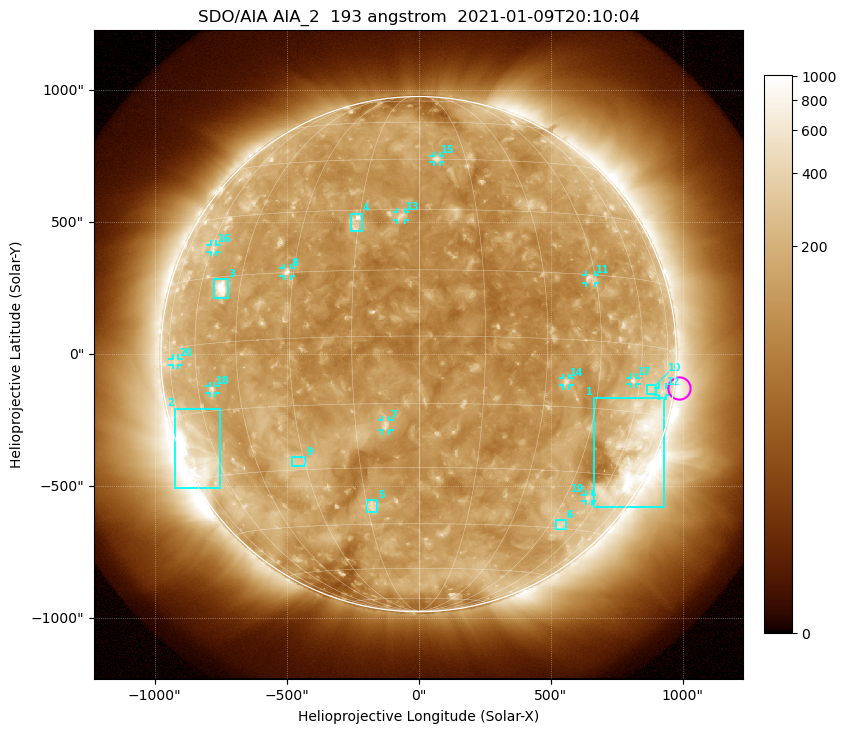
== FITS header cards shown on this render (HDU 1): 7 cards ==
TELESCOP= 'SDO/AIA'
INSTRUME= 'AIA_2'
WAVELNTH=                  193
WAVEUNIT= 'angstrom'
DATE-OBS= '2021-01-09T20:10:04.84'
CTYPE1  = 'HPLN-TAN'
CTYPE2  = 'HPLT-TAN'

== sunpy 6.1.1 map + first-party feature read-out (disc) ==
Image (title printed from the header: SDO/AIA AIA_2  193 angstrom  2021-01-09T20:10:04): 1024 x 1024 px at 2.4 arcsec/px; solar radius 976 arcsec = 407 px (full disc in frame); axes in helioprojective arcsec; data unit not stated in the header (colour bar unlabelled)
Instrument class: DISC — disc imager (sunpy class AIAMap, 193 A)
Bright regions (active regions / flare kernels): reference = the median radial profile (limb darkening/brightening removed); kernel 9 px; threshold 5 sigma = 187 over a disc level ~129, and >= 1.15x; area >= 12 px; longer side >= 10 px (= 24 arcsec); searched inside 0.97 R_sun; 20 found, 20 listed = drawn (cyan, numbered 1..; 12 of them under ~33 arcsec drawn as corner ticks so the feature stays visible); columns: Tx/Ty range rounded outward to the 5 arcsec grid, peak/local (2 s.f.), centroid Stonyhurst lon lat
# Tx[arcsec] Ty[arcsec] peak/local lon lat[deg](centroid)
1 665..930 -580..-165 4.9 +65 -23
2 -925..-750 -510..-205 7.2 -68 -24
3 -775..-720 210..285 8.1 -51 +12
4 -260..-215 465..535 4.5 -16 +27
5 -195..-155 -600..-555 3.7 -13 -40
6 520..560 -665..-625 2.9 +50 -44
7 -140..-110 -290..-250 4.4 -8 -20
8 -510..-485 295..330 5 -32 +15
9 -480..-430 -425..-390 2.6 -32 -28
10 865..900 -150..-115 2.2 +66 -9
11 635..670 270..300 3.7 +43 +14
12 910..935 -155..-125 2.2 +73 -10
13 -85..-50 505..540 3.6 -4 +28
14 545..570 -120..-90 3.7 +35 -9
15 55..85 730..750 3.6 +6 +45
16 -790..-765 385..415 2.6 -59 +22
17 805..825 -115..-85 3.1 +57 -8
18 -795..-770 -150..-120 3.2 -54 -10
19 630..655 -560..-530 2.6 +55 -36
20 -930..-910 -40..-15 2.1 -71 -3
Off-limb structures (1.02-1.3 R_sun): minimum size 162 px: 2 found; the strongest spans PA ~215..325 deg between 1.02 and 1.3 R_sun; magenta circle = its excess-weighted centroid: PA ~265 deg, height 1.02 R_sun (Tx ~990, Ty ~-130 arcsec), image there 1.8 x the reference